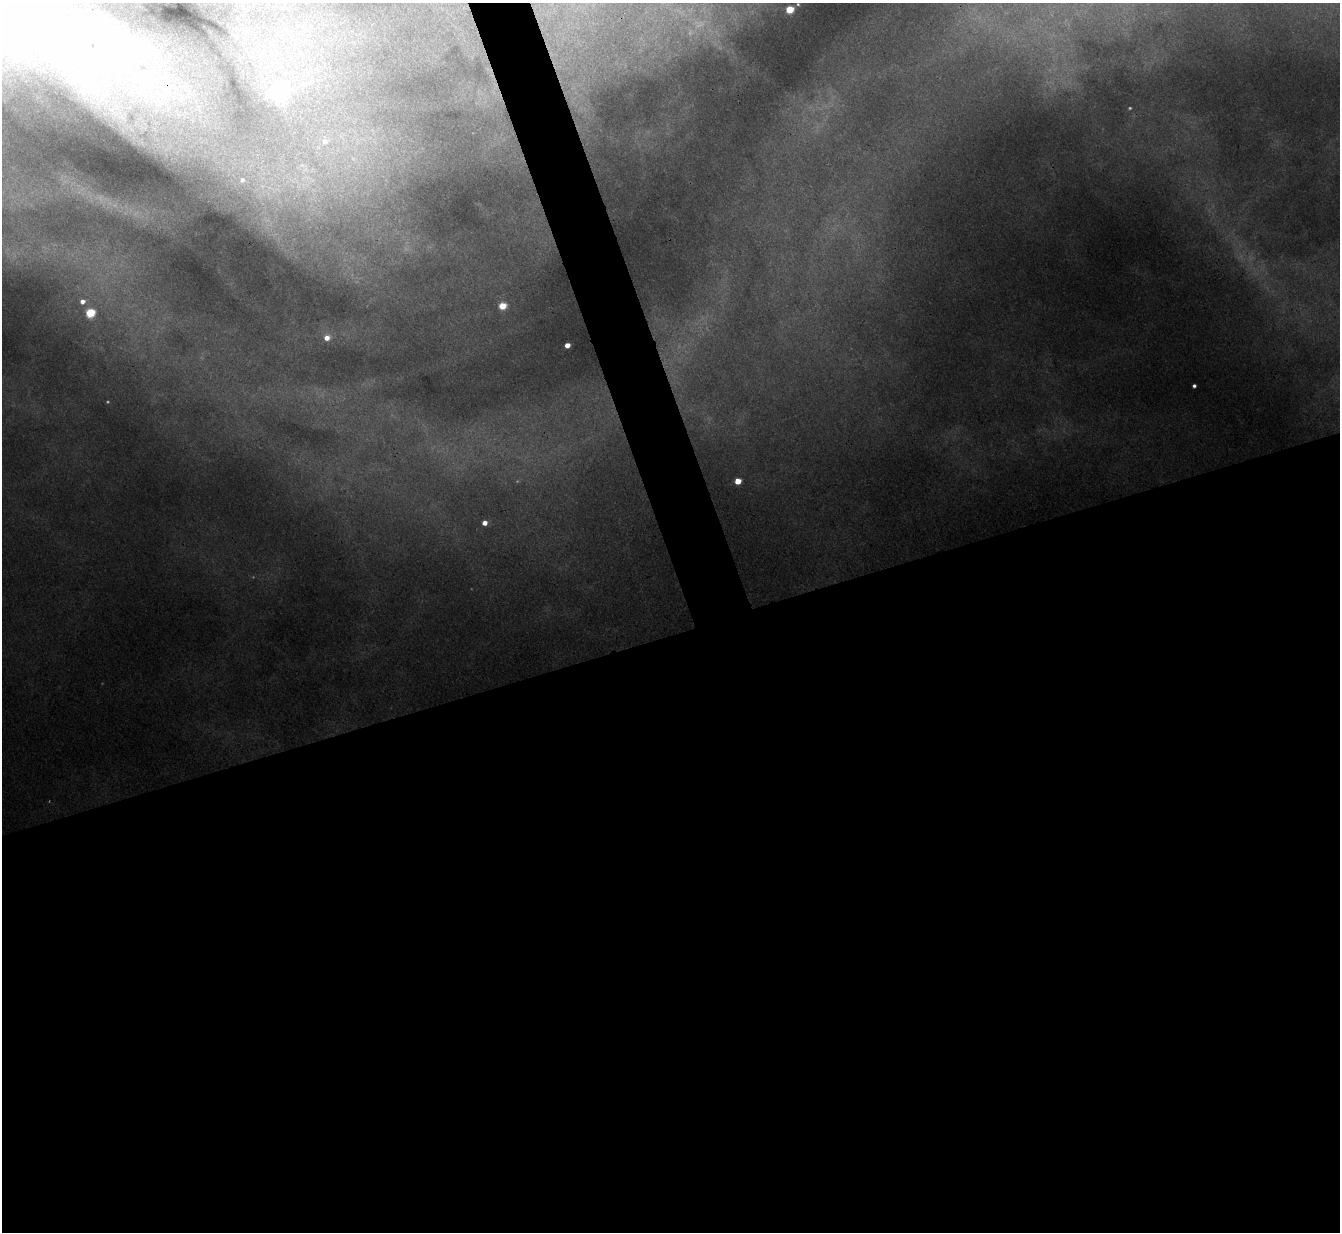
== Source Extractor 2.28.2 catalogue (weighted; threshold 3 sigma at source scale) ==
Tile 15 of 4 x 4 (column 3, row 4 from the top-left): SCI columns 2680-4017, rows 147-1376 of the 5356 x 5341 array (HDU 1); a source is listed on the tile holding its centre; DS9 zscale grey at full resolution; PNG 1342 x 1234 px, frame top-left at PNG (2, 3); no overlay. Shown black and unused: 51% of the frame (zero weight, under 3 of 4 exposures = <1% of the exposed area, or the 3 px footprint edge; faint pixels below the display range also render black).
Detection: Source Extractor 2.28.2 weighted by HDU 2 'WHT'; one run over the whole footprint, this tile lists its part. Background 0.103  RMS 0.0075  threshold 0.0338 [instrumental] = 3 sigma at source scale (4.5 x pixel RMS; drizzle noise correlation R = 1.50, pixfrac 1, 0.05/0.05 arcsec/px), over >= 5 px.
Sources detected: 21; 4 too faint to see at this stretch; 1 inside a brighter object's white glare — not listed; the other 16 listed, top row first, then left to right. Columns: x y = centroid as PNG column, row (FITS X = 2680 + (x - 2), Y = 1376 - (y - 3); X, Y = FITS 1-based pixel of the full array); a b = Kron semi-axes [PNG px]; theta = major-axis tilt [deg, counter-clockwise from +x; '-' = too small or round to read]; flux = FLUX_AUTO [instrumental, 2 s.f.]
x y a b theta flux
798 4 3 2 - 0.73
790 9 5 5 - 27
123 42 56 30 -38 75
10 50 9 8 - 5.9
74 69 26 10 -77 22
278 93 9 8 - 270
325 141 8 7 - 5.3
242 180 3 3 - 1.3
82 301 6 6 - 4.5
502 306 5 5 - 22
90 313 5 5 - 45
327 338 7 6 - 7.8
567 345 4 4 - 7.3
1194 386 4 3 - 1.9
738 481 5 5 - 13
484 523 5 4 - 5.9